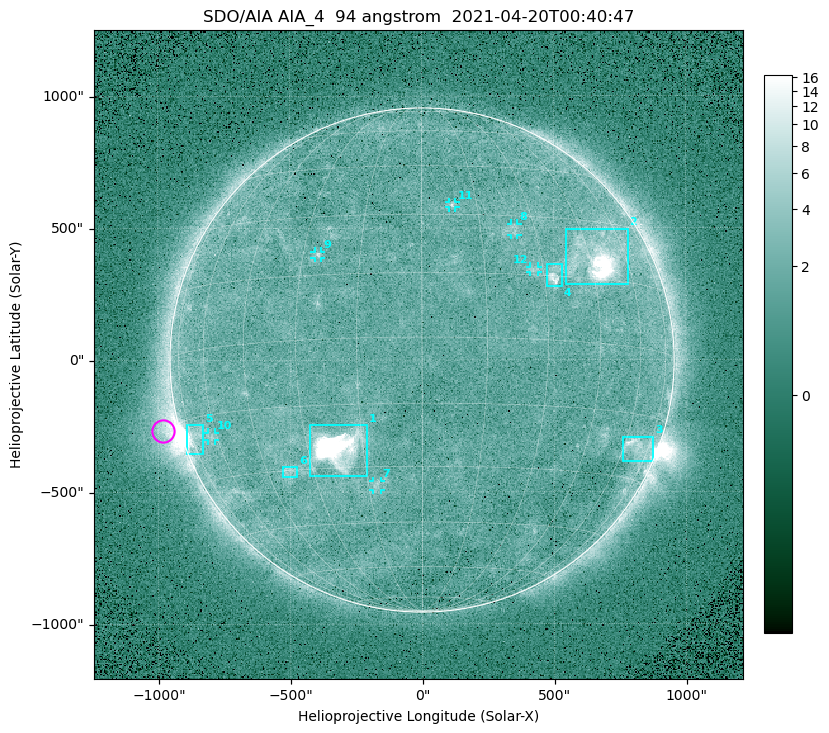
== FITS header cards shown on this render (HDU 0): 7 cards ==
TELESCOP= 'SDO/AIA '
INSTRUME= 'AIA_4   '
WAVELNTH=                   94
WAVEUNIT= 'angstrom'
DATE-OBS= '2021-04-20T00:40:47.13'
CTYPE1  = 'HPLN-TAN'
CTYPE2  = 'HPLT-TAN'

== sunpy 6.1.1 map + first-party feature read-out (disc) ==
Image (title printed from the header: SDO/AIA AIA_4  94 angstrom  2021-04-20T00:40:47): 512 x 512 px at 4.8 arcsec/px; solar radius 955 arcsec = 199 px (full disc in frame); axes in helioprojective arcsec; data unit not stated in the header (colour bar unlabelled)
Orientation: roll -0.137 deg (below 1 deg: not rotated)
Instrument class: DISC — disc imager (sunpy class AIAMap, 94 A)
Bright regions (active regions / flare kernels): reference = the median radial profile (limb darkening/brightening removed); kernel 5 px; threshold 5 sigma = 2.37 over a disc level ~1.71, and >= 1.15x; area >= 9 px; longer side >= 5 px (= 24 arcsec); searched inside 0.97 R_sun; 12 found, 12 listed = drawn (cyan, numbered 1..; 6 of them under ~33 arcsec drawn as corner ticks so the feature stays visible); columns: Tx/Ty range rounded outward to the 10 arcsec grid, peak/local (2 s.f.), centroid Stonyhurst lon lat
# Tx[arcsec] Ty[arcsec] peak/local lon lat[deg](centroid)
1 -430..-210 -440..-240 298 -22 -25
2 540..780 280..500 28 +47 +20
3 760..880 -390..-290 4.6 +67 -22
4 470..530 280..360 5.8 +33 +15
5 -900..-830 -360..-240 7.5 -72 -19
6 -530..-470 -440..-400 2.9 -37 -30
7 -190..-160 -490..-450 3 -13 -35
8 340..370 470..520 2.7 +24 +26
9 -410..-380 390..410 3.1 -26 +20
10 -810..-780 -300..-270 2.6 -63 -20
11 100..130 580..600 3.1 +8 +33
12 410..440 330..360 2.7 +27 +16
Off-limb structures (1.02-1.3 R_sun): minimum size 50 px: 7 found; the strongest spans PA ~85..115 deg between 1.02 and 1.21 R_sun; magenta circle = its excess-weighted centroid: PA ~105 deg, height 1.06 R_sun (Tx ~-980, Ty ~-270 arcsec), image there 4.4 x the reference